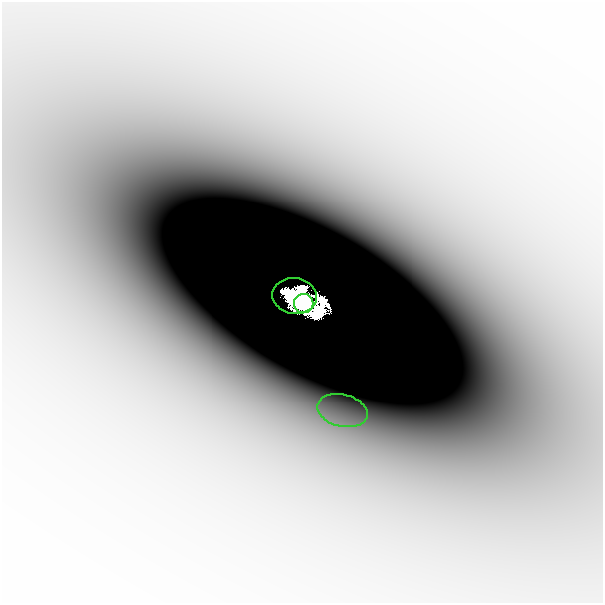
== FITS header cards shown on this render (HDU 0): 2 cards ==
NAXIS1  =                  601
NAXIS2  =                  601

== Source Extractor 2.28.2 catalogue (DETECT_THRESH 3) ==
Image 601 x 601 px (HDU 0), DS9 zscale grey, 1 PNG px = 1 image px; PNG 605 x 605 px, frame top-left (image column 1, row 601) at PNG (2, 2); each listed source drawn as its Kron ellipse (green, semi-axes under 4 px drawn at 4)
Background -6.05e-05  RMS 1.5e-05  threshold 4.47e-05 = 3 sigma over >= 5 px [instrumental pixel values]
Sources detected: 5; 2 with non-positive FLUX_AUTO (blend fragments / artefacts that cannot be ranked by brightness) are neither listed nor drawn; the other 3 listed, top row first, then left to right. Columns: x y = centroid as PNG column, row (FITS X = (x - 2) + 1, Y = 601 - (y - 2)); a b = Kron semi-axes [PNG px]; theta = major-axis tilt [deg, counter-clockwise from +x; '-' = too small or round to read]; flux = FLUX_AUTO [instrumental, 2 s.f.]
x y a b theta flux
295 296 22 18 -7 2.8
304 304 10 9 - 2.6
342 411 25 16 -13 0.046
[2 non-positive-flux detections neither listed nor drawn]